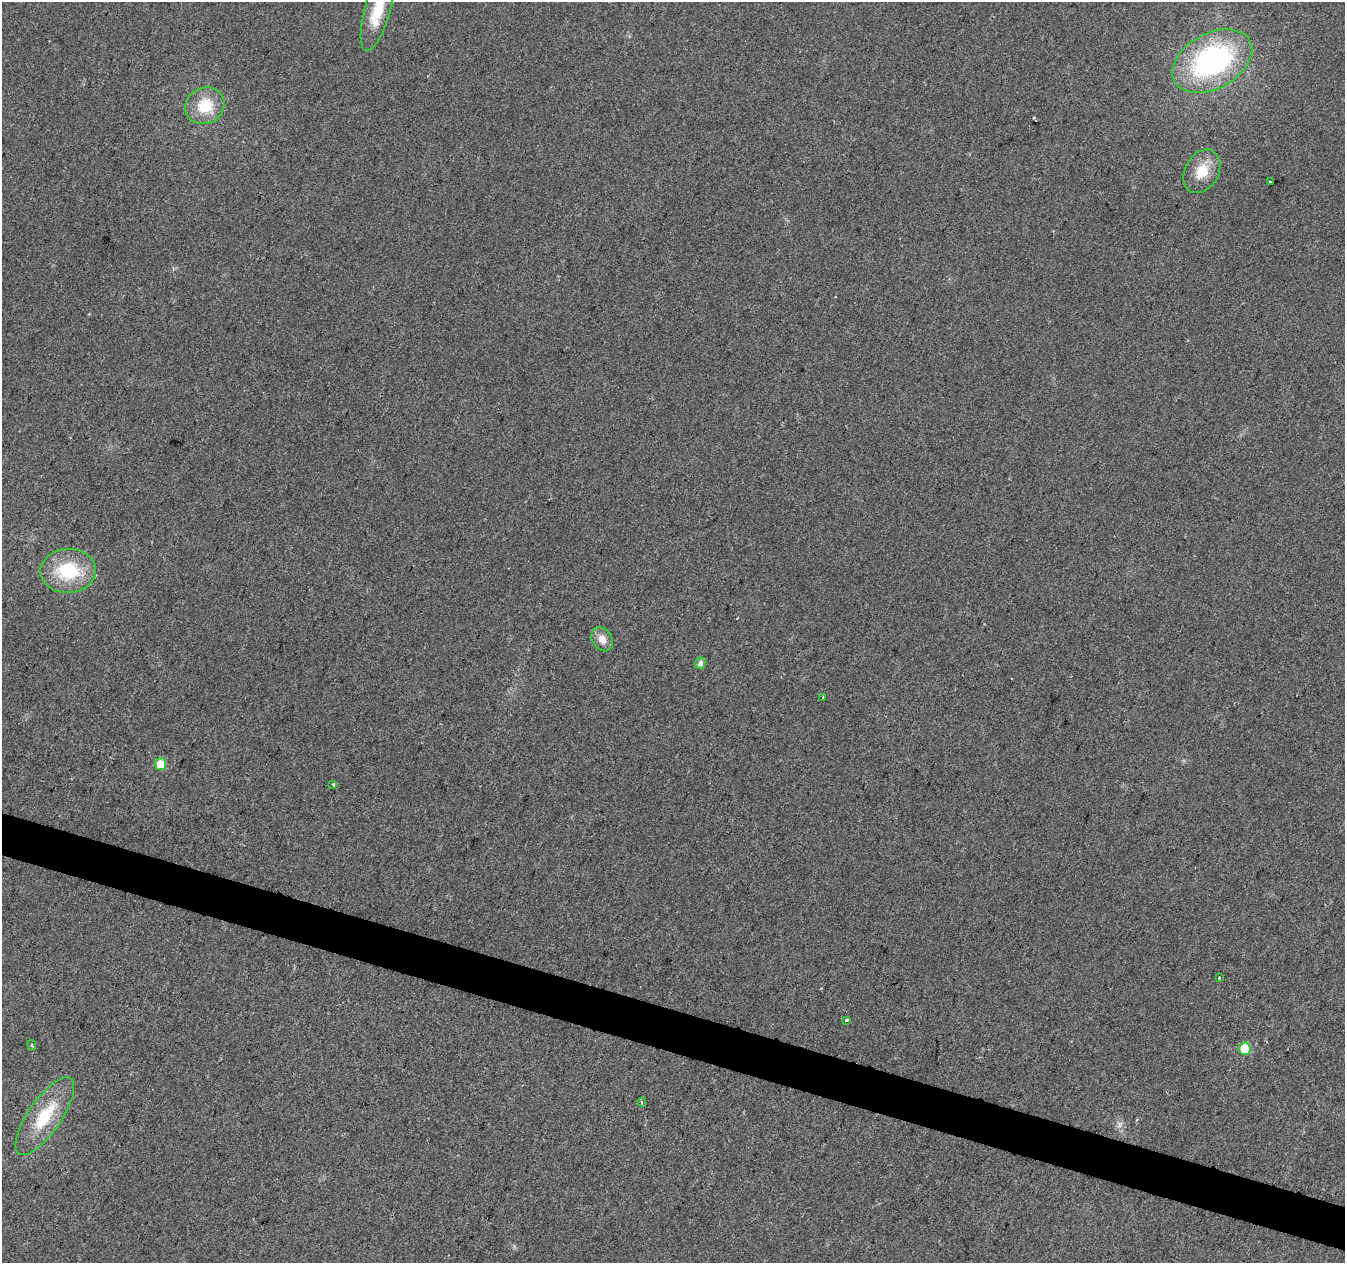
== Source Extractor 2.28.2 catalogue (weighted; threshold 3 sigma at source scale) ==
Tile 6 of 4 x 4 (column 2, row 2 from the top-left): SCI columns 1344-2686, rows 2737-3997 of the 5380 x 5537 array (HDU 1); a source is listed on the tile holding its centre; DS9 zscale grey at full resolution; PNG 1347 x 1265 px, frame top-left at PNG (2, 2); each listed source drawn as its Kron ellipse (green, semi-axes under 4 px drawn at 4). Shown black and unused: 3% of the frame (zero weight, under 2 of 3 exposures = <1% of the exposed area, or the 3 px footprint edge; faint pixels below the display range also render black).
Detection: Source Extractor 2.28.2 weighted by HDU 2 'WHT'; one run over the whole footprint, this tile lists its part. Background 0.0263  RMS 0.0056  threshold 0.0254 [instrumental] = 3 sigma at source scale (4.5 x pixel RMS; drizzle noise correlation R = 1.50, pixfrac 1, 0.0396/0.0396 arcsec/px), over >= 5 px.
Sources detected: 18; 1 too faint to see at this stretch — neither listed nor drawn; the other 17 listed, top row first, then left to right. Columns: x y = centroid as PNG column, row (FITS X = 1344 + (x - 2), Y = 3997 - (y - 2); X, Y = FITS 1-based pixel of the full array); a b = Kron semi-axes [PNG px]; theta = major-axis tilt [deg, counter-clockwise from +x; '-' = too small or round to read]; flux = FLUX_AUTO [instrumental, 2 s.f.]
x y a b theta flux
378 10 42 13 74 20
1212 61 43 27 29 110
205 106 20 18 29 18
1202 171 23 17 61 14
1271 182 3 3 - 0.87
68 571 28 22 3 32
602 639 13 10 -55 5.2
700 663 6 5 - 2.3
823 697 3 3 - 1.5
160 764 6 5 - 11
333 784 3 3 - 3.8
1219 977 3 2 - 0.9
847 1020 3 3 - 1.9
32 1045 5 3 - 0.75
1245 1049 6 6 - 22
642 1102 5 3 - 0.77
45 1116 46 16 56 27
Isophote crosses this tile's border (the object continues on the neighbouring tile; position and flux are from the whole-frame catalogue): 1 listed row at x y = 378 10